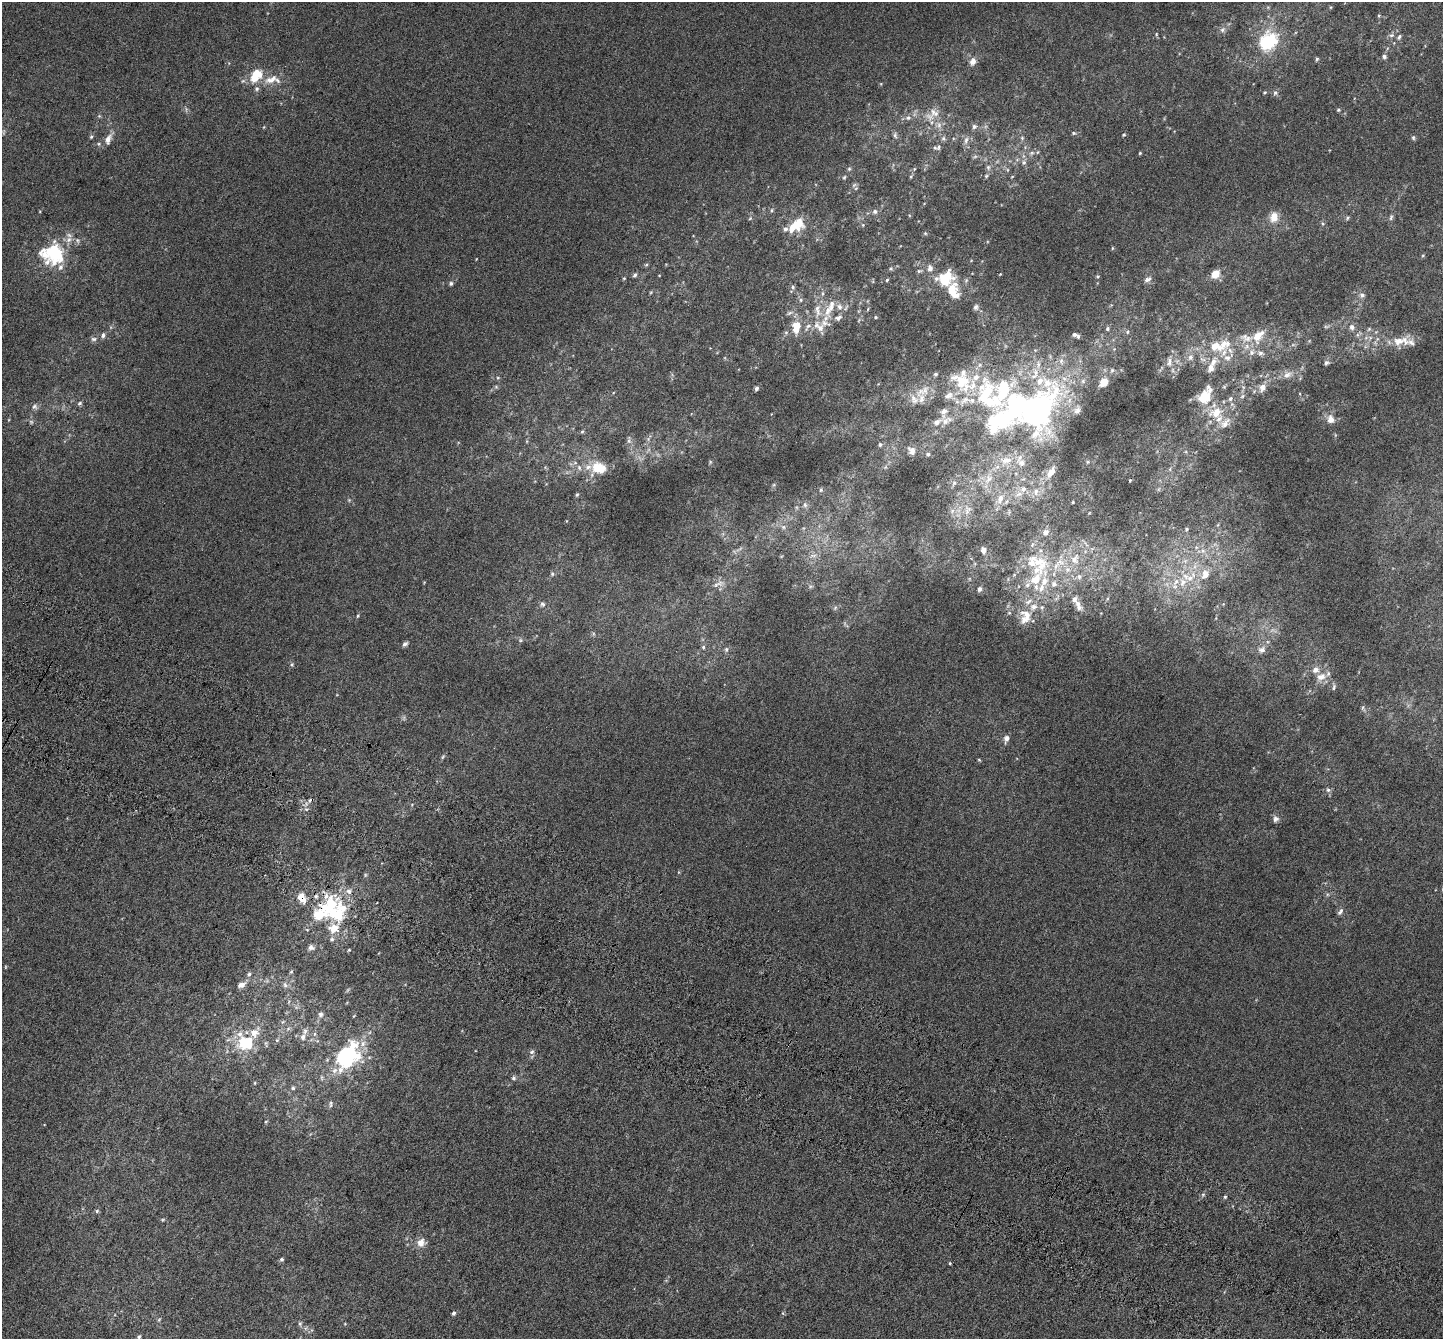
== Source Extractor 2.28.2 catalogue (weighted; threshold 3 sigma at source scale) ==
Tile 6 of 4 x 4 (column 2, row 2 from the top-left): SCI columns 1559-2999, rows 3069-4405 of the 5974 x 6071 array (HDU 1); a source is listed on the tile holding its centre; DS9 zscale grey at full resolution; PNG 1445 x 1341 px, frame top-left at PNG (2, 2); no overlay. Shown black and unused: <1% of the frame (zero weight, under 3 of 6 exposures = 6% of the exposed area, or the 3 px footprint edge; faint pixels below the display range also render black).
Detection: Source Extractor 2.28.2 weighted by HDU 2 'WHT'; one run over the whole footprint, this tile lists its part. Background 0.00107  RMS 0.0049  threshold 0.02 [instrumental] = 3 sigma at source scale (4.09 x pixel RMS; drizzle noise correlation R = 1.36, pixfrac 0.8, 0.0396/0.0396 arcsec/px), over >= 5 px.
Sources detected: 293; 6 too faint to see at this stretch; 2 inside a brighter object's white glare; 2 cosmic-ray / hot-pixel residue — not listed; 64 inside a brighter listed object's ellipse — not listed separately; the other 219 listed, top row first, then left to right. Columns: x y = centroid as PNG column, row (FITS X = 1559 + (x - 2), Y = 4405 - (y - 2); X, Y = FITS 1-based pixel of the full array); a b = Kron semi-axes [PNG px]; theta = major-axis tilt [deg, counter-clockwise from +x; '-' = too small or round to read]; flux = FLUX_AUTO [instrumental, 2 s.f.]
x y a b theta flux
1330 7 5 3 - 0.42
1379 16 5 5 - 0.57
1222 30 9 6 40 1.5
1156 34 5 4 - 0.47
1391 35 7 5 20 1.2
1399 37 9 5 60 1.1
1268 41 20 15 43 28
1384 56 7 6 - 1.2
1317 59 5 4 - 0.65
973 61 11 8 70 2.6
256 76 18 11 52 11
271 79 21 10 19 5.9
1264 92 5 4 - 0.49
1275 93 7 6 - 1
1338 110 5 4 - 0.57
934 113 14 13 - 5.1
99 116 5 5 - 0.54
908 118 7 6 - 1.4
974 126 7 6 - 1.4
264 127 5 3 - 0.35
1073 133 7 5 -26 0.72
895 135 9 6 -80 1.1
1124 135 5 4 - 0.56
91 137 6 4 62 0.68
943 138 7 6 - 1.1
1022 138 5 5 - 0.7
1413 138 6 5 - 0.74
108 139 15 8 64 3.5
966 140 10 6 81 2
939 147 8 6 73 1.1
1032 153 8 6 20 1.3
1140 153 4 3 - 0.45
1024 162 7 6 - 1.4
988 167 7 6 - 1.1
849 169 6 5 - 0.63
914 169 6 3 71 0.47
986 176 5 5 - 0.61
844 177 6 4 45 0.54
911 177 5 4 - 0.48
854 185 7 4 45 0.79
772 210 6 4 89 0.54
875 211 7 6 - 1.3
1274 217 12 9 78 5.2
1391 217 9 5 73 1
750 218 5 4 - 0.5
1347 218 6 4 50 0.6
798 223 14 11 67 9.2
863 225 5 5 - 0.55
785 229 9 5 17 1.3
925 233 5 5 - 0.53
1112 248 5 3 - 0.43
56 252 30 22 70 26
1423 255 5 4 - 0.49
646 265 6 4 19 0.54
891 268 6 5 - 0.73
930 268 9 7 -82 2.2
919 271 7 5 0 0.73
1215 274 9 7 44 5.4
635 275 6 5 - 0.98
1098 276 5 3 - 0.44
624 278 4 4 - 0.42
945 278 21 16 19 14
1148 279 10 6 22 1.7
887 280 5 4 - 0.48
451 283 6 5 - 0.86
793 287 6 5 - 0.83
651 292 5 4 - 0.43
822 293 8 4 82 0.88
1362 295 8 7 - 1.5
801 300 6 5 - 0.82
831 305 24 9 78 5.9
976 307 8 7 - 1.2
868 309 5 3 - 0.4
817 311 23 8 -88 5.4
790 313 10 4 24 1.1
876 317 4 4 - 0.47
838 318 11 6 31 1.8
796 327 18 11 86 7.2
819 327 20 11 -44 5.5
1326 327 8 4 5 0.78
1352 327 9 7 -85 1.8
1107 329 5 5 - 0.73
1369 329 7 5 46 0.81
1127 332 5 5 - 0.65
103 335 7 5 73 1.2
1075 335 8 3 -27 1.4
1258 336 16 10 44 7.8
94 339 8 6 0 1.2
1398 341 15 11 8 5.7
1215 346 20 12 26 8.6
1252 352 8 8 - 1.9
1260 353 9 7 -16 1.6
1190 357 8 7 - 1.8
1227 358 10 8 -12 2.5
1061 361 10 6 -82 2
1169 362 14 8 -89 3
1213 362 17 9 65 4.4
1327 363 7 6 - 1
1038 364 11 6 -89 2.5
1112 370 6 5 - 0.87
1287 375 13 8 24 2.7
498 378 5 4 - 0.49
1104 382 6 5 - 9.1
496 387 6 5 - 0.65
1262 387 12 8 70 2.6
756 388 5 4 - 1
923 391 29 13 35 8.3
1205 396 15 10 59 14
1242 396 7 5 45 0.93
989 398 63 36 -56 54
1230 399 7 6 - 1.1
80 403 7 5 32 0.8
35 407 8 7 - 1.4
944 411 10 8 32 2.4
1216 412 18 12 15 8.9
1034 413 50 43 33 180
1330 419 11 9 -76 3.1
946 420 18 9 25 4
1225 423 18 10 47 4.5
582 431 5 4 - 0.62
648 439 5 5 - 0.85
629 440 12 5 85 1.4
880 444 6 5 - 0.76
912 451 11 8 -63 2.3
928 454 5 5 - 0.76
1006 460 19 11 4 6.8
710 462 6 4 73 0.54
579 468 9 5 -64 1.5
599 468 19 15 -2 11
1170 469 6 4 73 0.54
1051 472 16 8 55 4.4
989 479 17 8 55 4.2
1130 480 3 2 - 0.35
954 483 7 5 45 0.86
774 485 5 4 - 0.5
1159 489 6 4 71 0.55
821 490 6 5 - 0.66
1036 492 11 7 75 2.4
1019 494 10 7 28 2.4
577 495 5 4 - 0.58
1000 499 14 8 70 3.7
349 500 4 4 - 0.49
805 505 8 6 -87 1.2
968 510 15 8 61 2.8
952 511 6 5 - 1
783 527 7 6 - 1.2
1186 529 5 4 - 0.59
1045 532 7 7 - 1.8
983 550 6 5 - 2.5
814 555 9 4 -8 1.3
1075 559 15 11 68 5
1185 561 6 6 - 1
1041 564 24 20 -46 14
552 574 6 5 - 0.72
1205 574 12 9 65 4.4
1079 577 7 5 -69 0.97
1183 582 13 10 71 5.1
719 584 18 6 16 2.7
1054 584 7 7 - 1.7
1027 585 7 6 - 1.1
811 586 6 4 18 0.65
1041 588 13 8 76 3.4
979 589 6 5 - 1.1
1074 599 6 6 - 1.8
543 604 8 7 - 1.3
835 608 7 4 46 0.74
1079 608 8 7 - 1.6
1009 613 5 3 - 0.39
358 616 6 4 69 0.54
1026 617 20 12 67 5.6
520 640 6 5 - 0.82
405 644 7 5 40 1.1
703 647 5 5 - 0.61
726 649 7 5 89 0.84
1262 650 9 8 - 2.3
292 665 5 5 - 0.65
1321 677 15 11 26 4.4
1334 687 9 5 73 0.99
1363 708 9 5 -77 0.88
1006 739 8 5 77 2.2
443 757 7 4 69 0.64
979 760 4 3 - 0.42
1328 790 7 6 - 1.1
1276 819 8 7 - 1.7
302 898 13 9 -59 5.5
330 906 37 24 58 31
1340 911 11 6 57 1.3
332 939 7 6 - 1.1
311 947 9 7 -11 1.6
349 950 4 3 - 0.4
5 967 5 3 - 0.36
291 972 5 4 - 0.47
249 974 6 5 - 0.86
241 985 10 6 20 2.2
285 985 8 6 -72 1.2
320 1014 7 6 - 1.3
283 1022 7 4 45 0.59
288 1029 6 4 20 0.75
303 1037 8 7 - 1.8
277 1040 6 4 43 0.57
245 1043 22 19 9 17
532 1052 7 6 - 1.1
347 1056 26 19 53 51
514 1078 6 6 - 0.98
255 1083 5 3 - 0.39
293 1088 5 5 - 0.74
331 1104 9 4 86 0.88
266 1121 5 3 - 0.38
1225 1197 5 4 - 0.57
97 1211 5 5 - 0.69
421 1243 12 10 24 3.6
282 1259 5 5 - 0.69
950 1263 4 3 - 0.44
453 1313 6 5 - 0.94
783 1313 6 4 74 0.54
159 1320 5 5 - 0.58
300 1324 6 5 - 0.8
345 1324 5 3 - 0.36
139 1337 7 5 39 0.93
Overlapping masked pixels (flux is a lower limit): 2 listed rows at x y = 302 898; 330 906